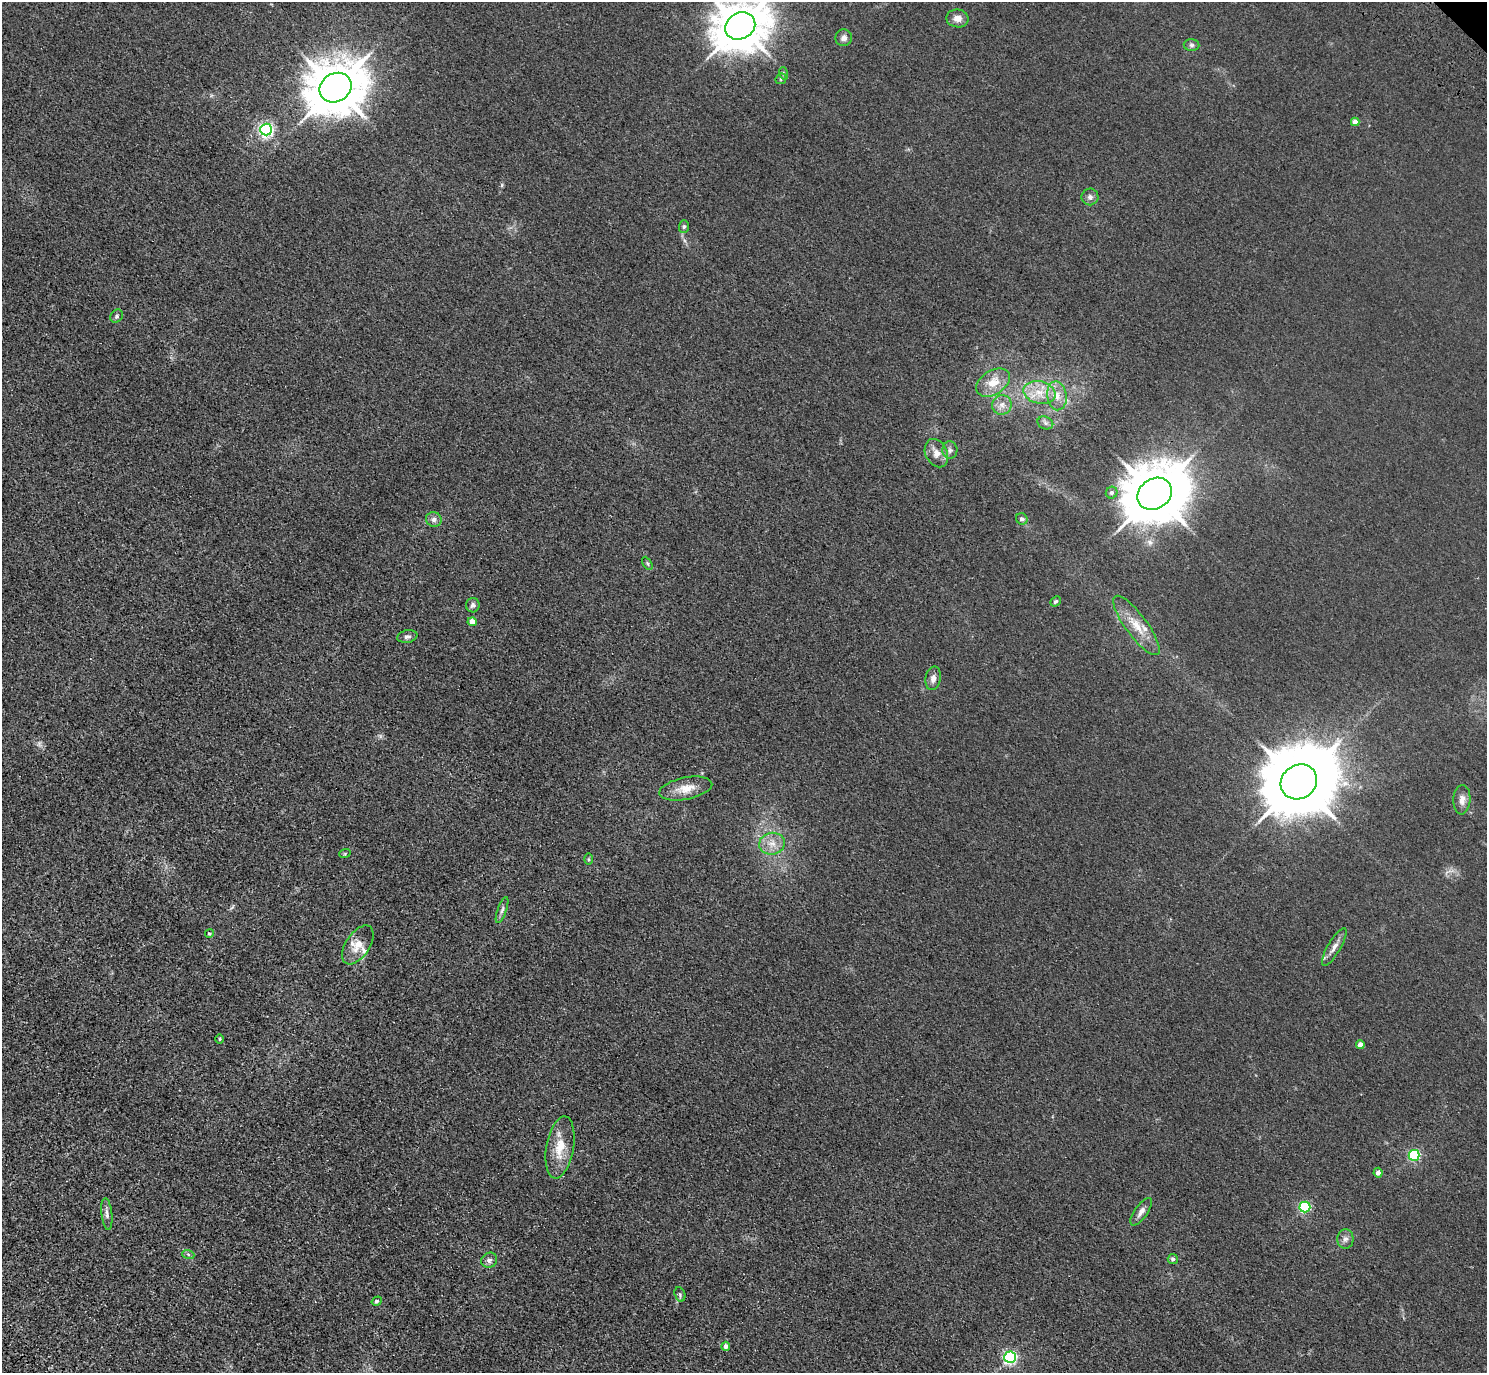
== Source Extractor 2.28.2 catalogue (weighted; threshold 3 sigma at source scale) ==
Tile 7 of 4 x 4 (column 3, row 2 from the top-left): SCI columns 3060-4544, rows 3130-4500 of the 6118 x 6118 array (HDU 1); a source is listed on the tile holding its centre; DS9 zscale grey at full resolution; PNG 1489 x 1375 px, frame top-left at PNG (2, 2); each listed source drawn as its Kron ellipse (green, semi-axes under 4 px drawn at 4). Shown black and unused: <1% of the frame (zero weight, under 3 of 4 exposures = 6% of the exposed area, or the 3 px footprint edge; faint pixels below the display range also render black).
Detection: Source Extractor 2.28.2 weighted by HDU 2 'WHT'; one run over the whole footprint, this tile lists its part. Background 0.0112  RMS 0.0054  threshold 0.0242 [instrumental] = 3 sigma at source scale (4.5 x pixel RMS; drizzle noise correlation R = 1.50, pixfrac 1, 0.05/0.05 arcsec/px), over >= 5 px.
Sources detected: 61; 1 inside a brighter object's white glare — neither listed nor drawn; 4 inside a brighter listed object's ellipse — not listed separately; the other 56 listed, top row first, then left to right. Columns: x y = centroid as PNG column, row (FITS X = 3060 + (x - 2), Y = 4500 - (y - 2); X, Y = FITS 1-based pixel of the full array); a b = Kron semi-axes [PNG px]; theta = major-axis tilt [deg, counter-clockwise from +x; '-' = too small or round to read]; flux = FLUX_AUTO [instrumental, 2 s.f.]
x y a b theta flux
957 18 11 9 -9 3.7
740 26 15 13 29 2300
844 38 8 8 - 2.4
1191 45 8 6 -1 1.4
783 73 6 4 -72 0.74
781 79 6 4 45 0.8
335 88 16 14 31 2800
1355 122 4 4 - 4.2
266 130 6 6 - 150
1090 197 8 8 - 2.2
684 226 6 5 - 1
117 316 7 5 53 1.2
993 383 18 12 33 9.5
1039 392 16 11 -14 9.2
1057 396 14 9 -81 6
1002 405 10 9 - 3.7
1045 423 8 6 -22 1.7
950 450 8 7 - 1.9
936 453 15 11 -63 5
1112 493 6 5 - 1.7
1155 494 18 15 34 3700
434 519 8 7 - 2.2
1022 519 6 5 - 1.8
647 563 7 4 -60 0.85
1056 601 6 4 42 1
473 605 7 7 - 1.8
472 622 4 4 - 6.3
1136 625 36 10 -53 11
407 637 10 6 10 1.6
933 678 12 7 80 2.8
1299 782 19 17 35 5900
686 788 27 11 11 8.8
1462 800 15 8 86 4
772 844 13 11 9 6
345 853 6 4 20 0.62
589 859 6 4 -90 0.67
502 910 14 4 70 1.7
209 934 4 4 - 0.96
358 945 22 12 56 7.4
1334 947 21 6 59 3.8
220 1039 5 3 - 0.58
1360 1045 4 4 - 5
560 1147 31 13 80 13
1414 1155 5 5 - 65
1378 1173 5 4 - 2.5
1305 1207 5 5 - 65
1141 1212 16 6 55 3.2
107 1214 16 5 -84 2.5
1345 1239 10 8 86 2.2
188 1254 6 4 -19 0.92
1173 1259 5 5 - 1.4
489 1260 8 7 - 2
680 1294 7 5 -71 1.2
377 1301 5 4 - 0.81
726 1346 4 4 - 2.1
1010 1357 6 6 - 120
Isophote crosses this tile's border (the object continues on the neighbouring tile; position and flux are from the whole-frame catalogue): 1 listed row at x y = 740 26